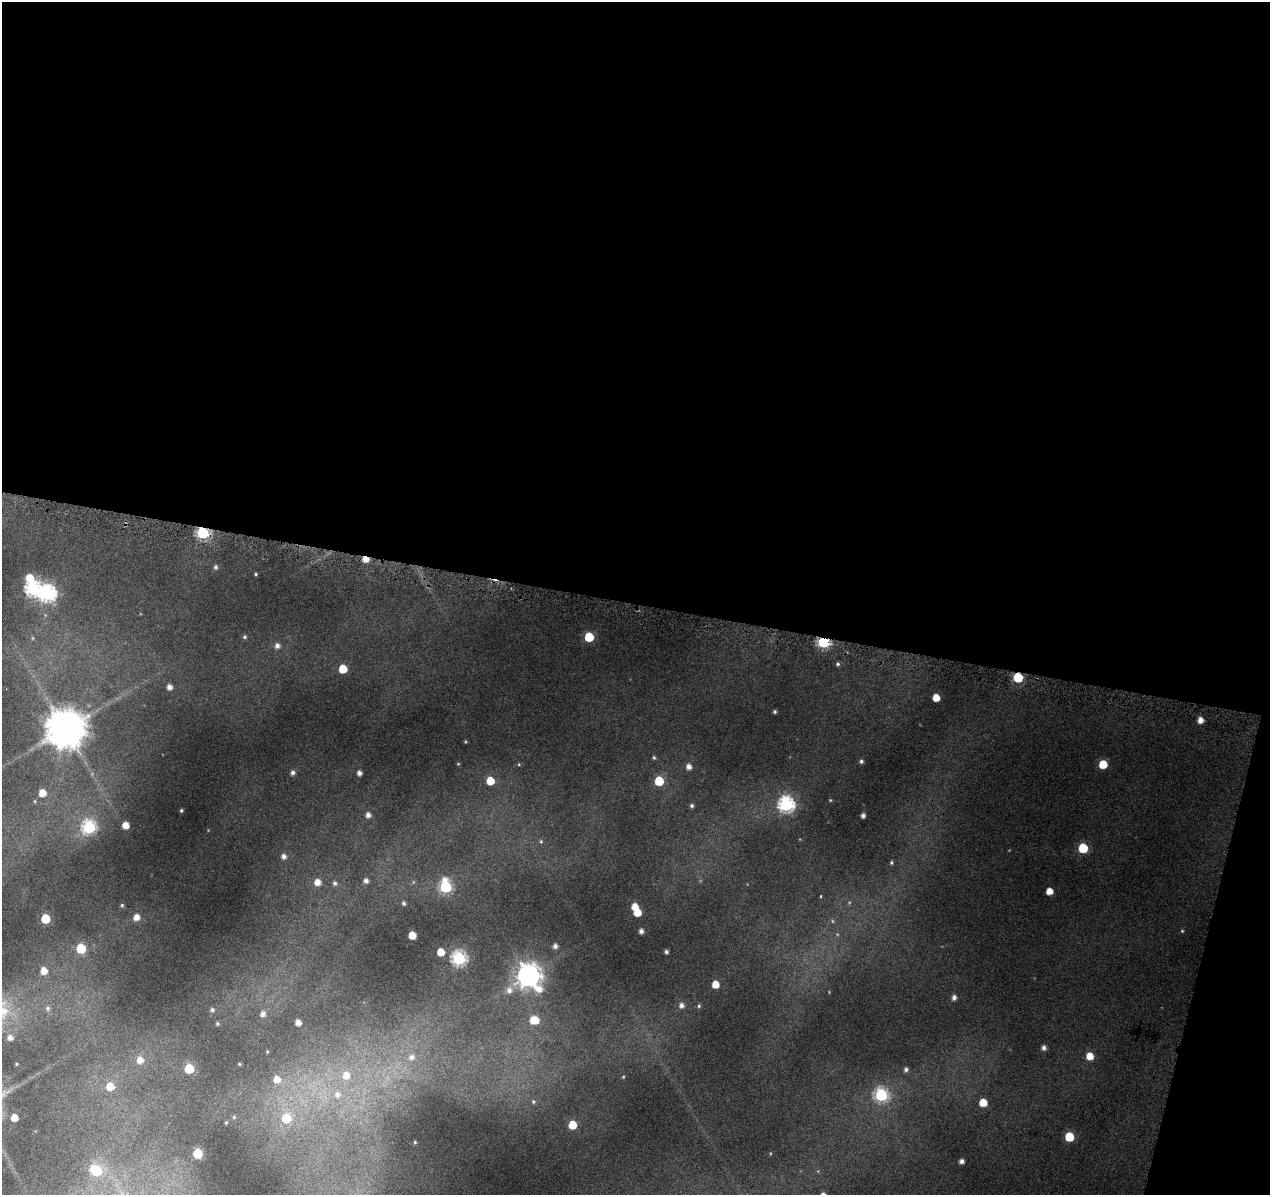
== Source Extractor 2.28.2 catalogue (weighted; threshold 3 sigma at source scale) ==
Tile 4 of 4 x 4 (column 4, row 1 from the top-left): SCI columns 3804-5071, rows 3809-5001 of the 5091 x 5324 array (HDU 1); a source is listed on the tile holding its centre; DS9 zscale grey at full resolution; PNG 1272 x 1197 px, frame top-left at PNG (2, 2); no overlay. Shown black and unused: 53% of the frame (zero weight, under 4 of 8 exposures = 2% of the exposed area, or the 3 px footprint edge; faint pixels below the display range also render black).
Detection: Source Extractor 2.28.2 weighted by HDU 2 'WHT'; one run over the whole footprint, this tile lists its part. Background 0.093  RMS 0.0096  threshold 0.0392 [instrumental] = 3 sigma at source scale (4.09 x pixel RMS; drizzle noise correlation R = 1.36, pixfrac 0.8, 0.0396/0.0396 arcsec/px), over >= 5 px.
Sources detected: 94; all 94 listed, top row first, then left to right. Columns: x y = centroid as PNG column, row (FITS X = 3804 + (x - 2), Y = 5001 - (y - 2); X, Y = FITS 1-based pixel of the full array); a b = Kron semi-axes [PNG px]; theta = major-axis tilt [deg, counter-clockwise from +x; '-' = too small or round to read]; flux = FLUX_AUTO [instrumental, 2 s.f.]
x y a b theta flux
203 533 6 6 - 94
365 559 6 4 -22 7.7
216 567 6 5 - 1.9
256 574 4 4 - 0.98
30 578 7 7 - 13
33 588 7 7 - 170
48 593 7 7 - 200
244 637 5 4 - 1.3
589 637 6 5 - 35
824 642 6 5 - 100
277 646 6 6 - 3.5
838 664 5 4 - 1.4
343 669 5 5 - 20
1018 677 6 5 - 44
169 687 5 5 - 4.5
936 698 5 5 - 11
775 712 4 4 - 1.3
1200 720 5 5 - 5.7
65 729 11 10 - 2500
654 758 5 3 - 0.96
861 761 4 4 - 1.6
1103 764 5 5 - 19
689 767 5 5 - 4.4
293 772 5 5 - 2.4
359 773 4 4 - 3.4
490 781 6 5 - 16
659 781 6 5 - 32
42 793 6 6 - 8.5
786 805 7 7 - 180
692 806 5 4 - 1.5
181 810 3 3 - 0.98
368 815 5 5 - 3.5
863 816 4 4 - 2.5
125 825 5 5 - 8
89 827 6 6 - 110
1083 848 6 5 - 34
284 856 6 6 - 3.3
891 862 5 4 - 1.1
366 881 5 5 - 3.1
317 882 6 6 - 6.7
335 883 6 6 - 1.9
446 887 8 6 -81 72
1049 891 5 5 - 8.5
403 903 5 5 - 1.6
122 905 4 4 - 0.88
635 907 5 5 - 8.5
637 912 6 5 - 14
136 917 6 5 - 5.9
45 919 6 5 - 29
641 931 4 4 - 3.1
412 935 5 5 - 13
555 946 5 5 - 2.8
81 948 6 6 - 30
441 952 5 5 - 12
666 952 4 4 - 1.8
459 958 7 6 - 130
44 971 6 6 - 8
528 976 9 8 - 630
715 984 5 5 - 10
509 990 8 8 - 4.6
954 997 5 5 - 3
681 1005 6 5 - 3.2
699 1006 5 4 - 1.1
48 1008 7 5 -48 1.8
212 1010 5 5 - 1.8
263 1014 6 5 - 3.2
534 1020 8 7 - 15
217 1023 5 4 - 1
298 1023 4 4 - 4.9
10 1038 5 5 - 3.4
1044 1048 5 5 - 3.1
1090 1056 6 5 - 11
411 1057 7 7 - 4.1
140 1060 7 7 - 6.5
16 1064 4 3 - 0.65
239 1064 4 4 - 0.76
189 1069 6 6 - 31
906 1069 5 5 - 2.1
346 1075 9 9 - 9.2
277 1079 7 7 - 7.5
110 1086 7 7 - 12
337 1095 9 8 - 5.9
881 1095 6 6 - 96
533 1102 6 5 - 1.4
983 1103 5 5 - 13
14 1117 5 5 - 8.6
286 1118 7 7 - 25
226 1123 4 3 - 0.67
572 1125 5 5 - 17
1069 1137 6 6 - 30
415 1142 4 2 - 0.64
197 1153 6 5 - 35
962 1161 4 4 - 3
96 1170 8 6 -33 40
Overlapping masked pixels (flux is a lower limit): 4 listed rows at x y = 203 533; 365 559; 824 642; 1018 677